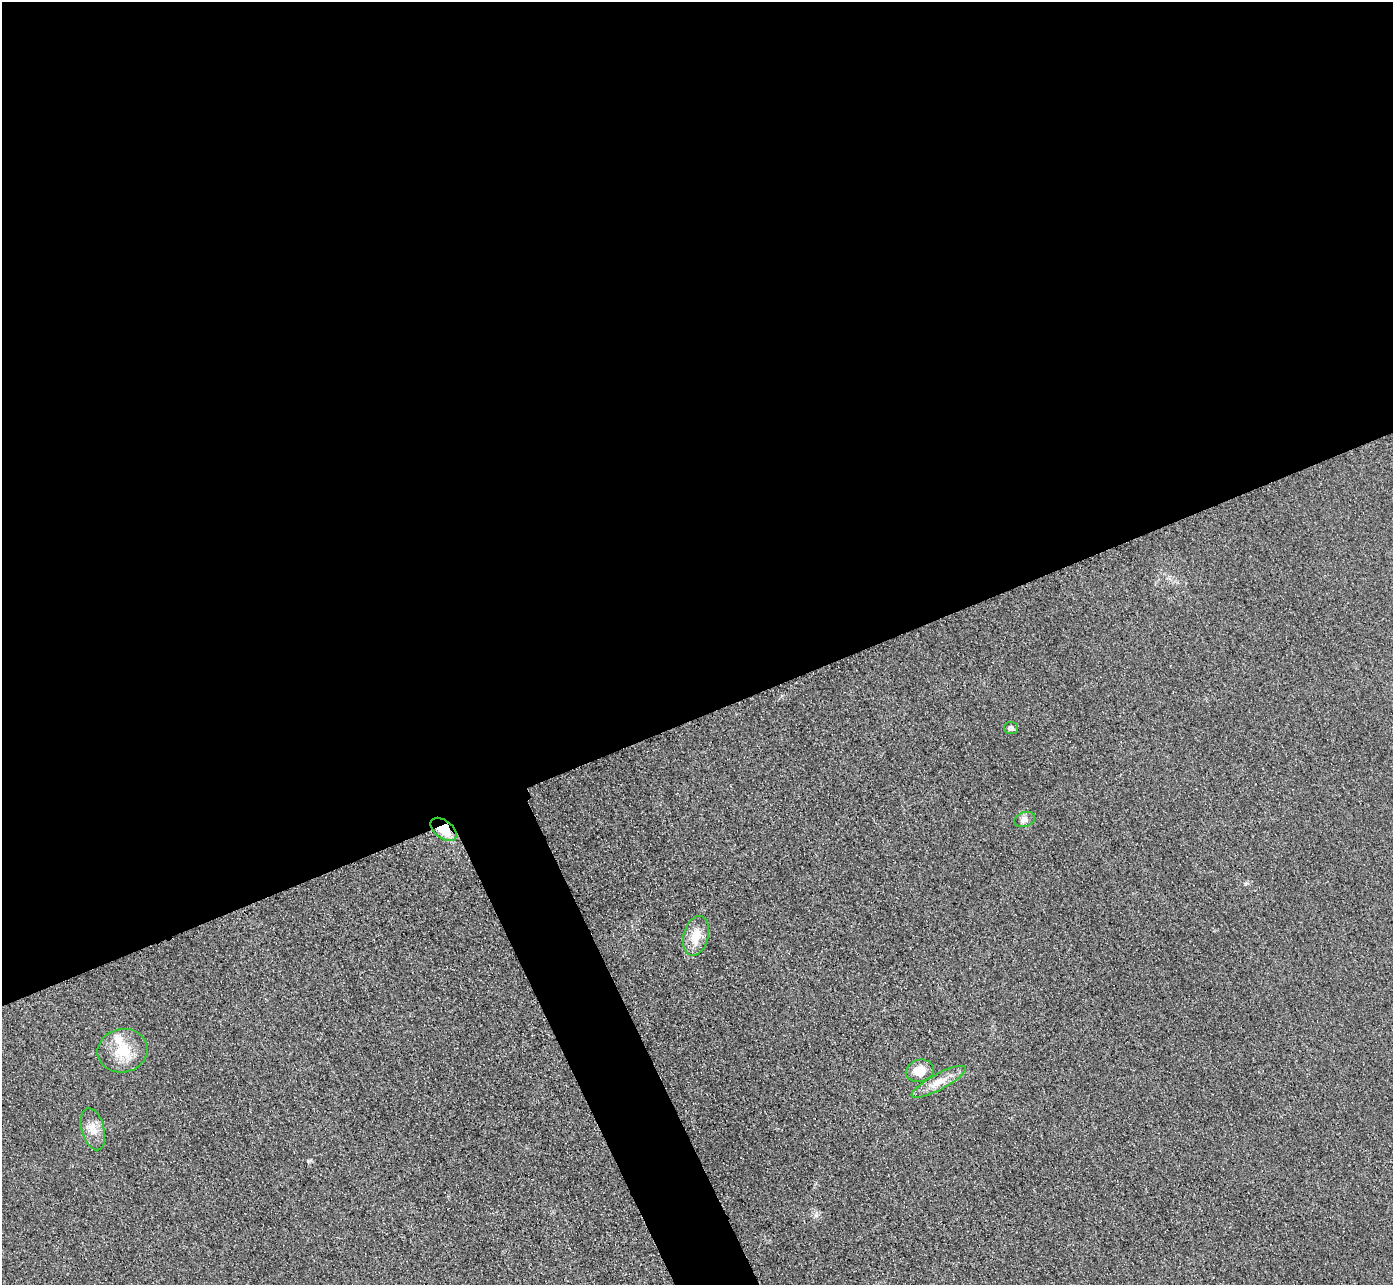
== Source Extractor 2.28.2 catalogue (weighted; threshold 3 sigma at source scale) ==
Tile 2 of 4 x 4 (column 2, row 1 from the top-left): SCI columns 1422-2812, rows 4157-5439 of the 5626 x 5614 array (HDU 1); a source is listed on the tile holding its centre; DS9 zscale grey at full resolution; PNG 1395 x 1287 px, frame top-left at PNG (2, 2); each listed source drawn as its Kron ellipse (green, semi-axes under 4 px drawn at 4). Shown black and unused: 58% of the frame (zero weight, under 3 of 4 exposures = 3% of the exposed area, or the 3 px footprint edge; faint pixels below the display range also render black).
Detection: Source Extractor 2.28.2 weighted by HDU 2 'WHT'; one run over the whole footprint, this tile lists its part. Background 0.0856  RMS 0.017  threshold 0.0786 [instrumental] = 3 sigma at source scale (4.5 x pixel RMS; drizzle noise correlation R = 1.50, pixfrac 1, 0.05/0.05 arcsec/px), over >= 5 px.
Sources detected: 9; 1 inside a brighter listed object's ellipse — not listed separately; the other 8 listed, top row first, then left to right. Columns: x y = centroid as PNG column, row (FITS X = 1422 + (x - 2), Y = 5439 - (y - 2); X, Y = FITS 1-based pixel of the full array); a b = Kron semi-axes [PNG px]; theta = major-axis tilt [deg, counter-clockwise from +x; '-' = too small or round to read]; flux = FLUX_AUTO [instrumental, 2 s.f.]
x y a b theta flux
1011 728 7 6 - 5.2
1024 819 11 7 19 8
444 829 15 9 -38 47
696 936 20 12 75 29
122 1051 25 21 11 51
920 1071 14 11 14 23
939 1082 30 8 28 24
93 1129 22 11 -75 21
Overlapping masked pixels (flux is a lower limit): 1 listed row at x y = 444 829